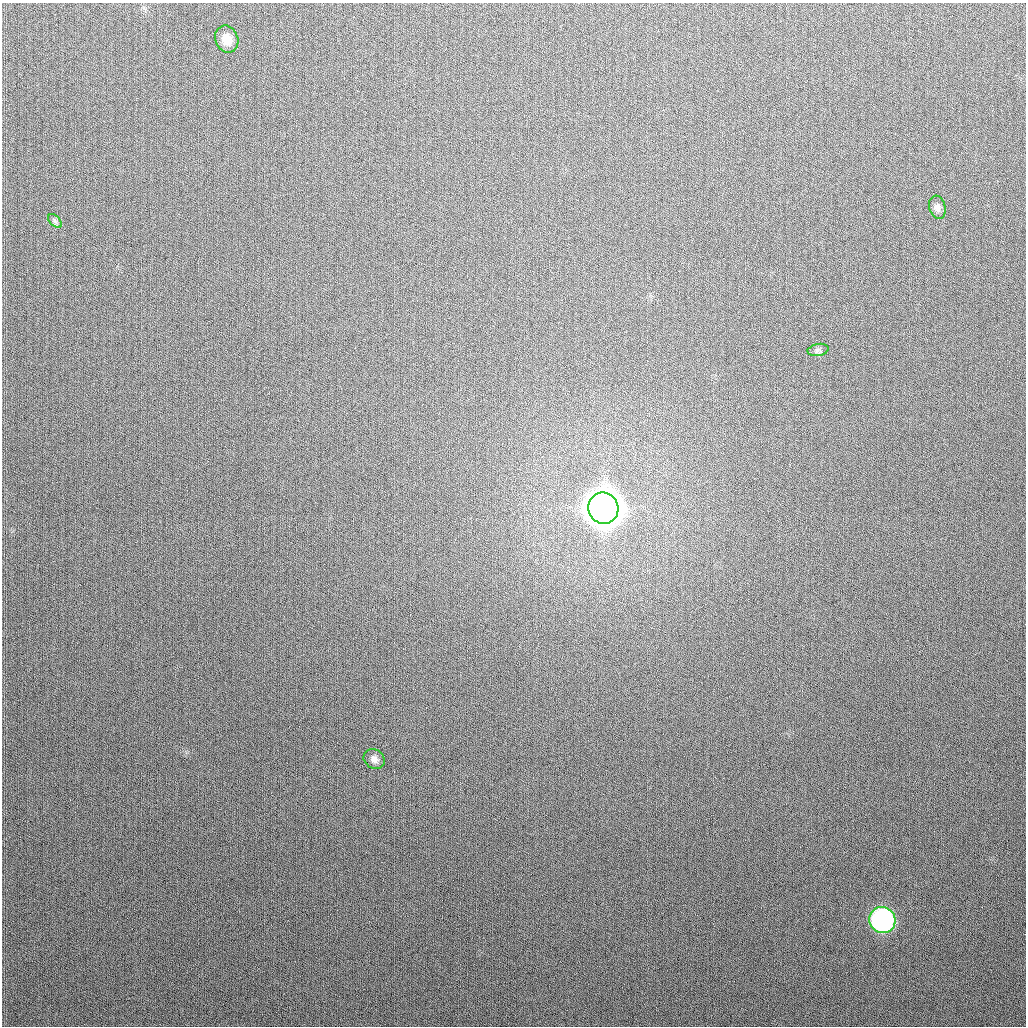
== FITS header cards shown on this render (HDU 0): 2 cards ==
NAXIS1  =                 1024
NAXIS2  =                 1024

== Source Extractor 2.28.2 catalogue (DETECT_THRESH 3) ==
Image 1024 x 1024 px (HDU 0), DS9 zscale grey, 1 PNG px = 1 image px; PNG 1028 x 1028 px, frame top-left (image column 1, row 1024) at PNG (2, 3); each listed source drawn as its Kron ellipse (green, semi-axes under 4 px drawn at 4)
Background 281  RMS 12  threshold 34.6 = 3 sigma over >= 5 px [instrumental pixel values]
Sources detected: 7; all 7 listed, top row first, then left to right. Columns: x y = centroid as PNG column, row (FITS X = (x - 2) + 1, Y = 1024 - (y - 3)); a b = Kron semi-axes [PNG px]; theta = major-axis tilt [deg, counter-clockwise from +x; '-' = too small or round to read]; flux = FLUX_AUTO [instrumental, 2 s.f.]
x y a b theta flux
227 39 14 11 -69 1.1e+04
937 207 12 8 -74 3.7e+03
55 221 8 5 -45 1.9e+03
818 350 10 6 10 2.4e+03
603 508 16 15 - 2.9e+06
374 759 11 9 -39 4.3e+03
882 920 13 12 - 2.0e+05